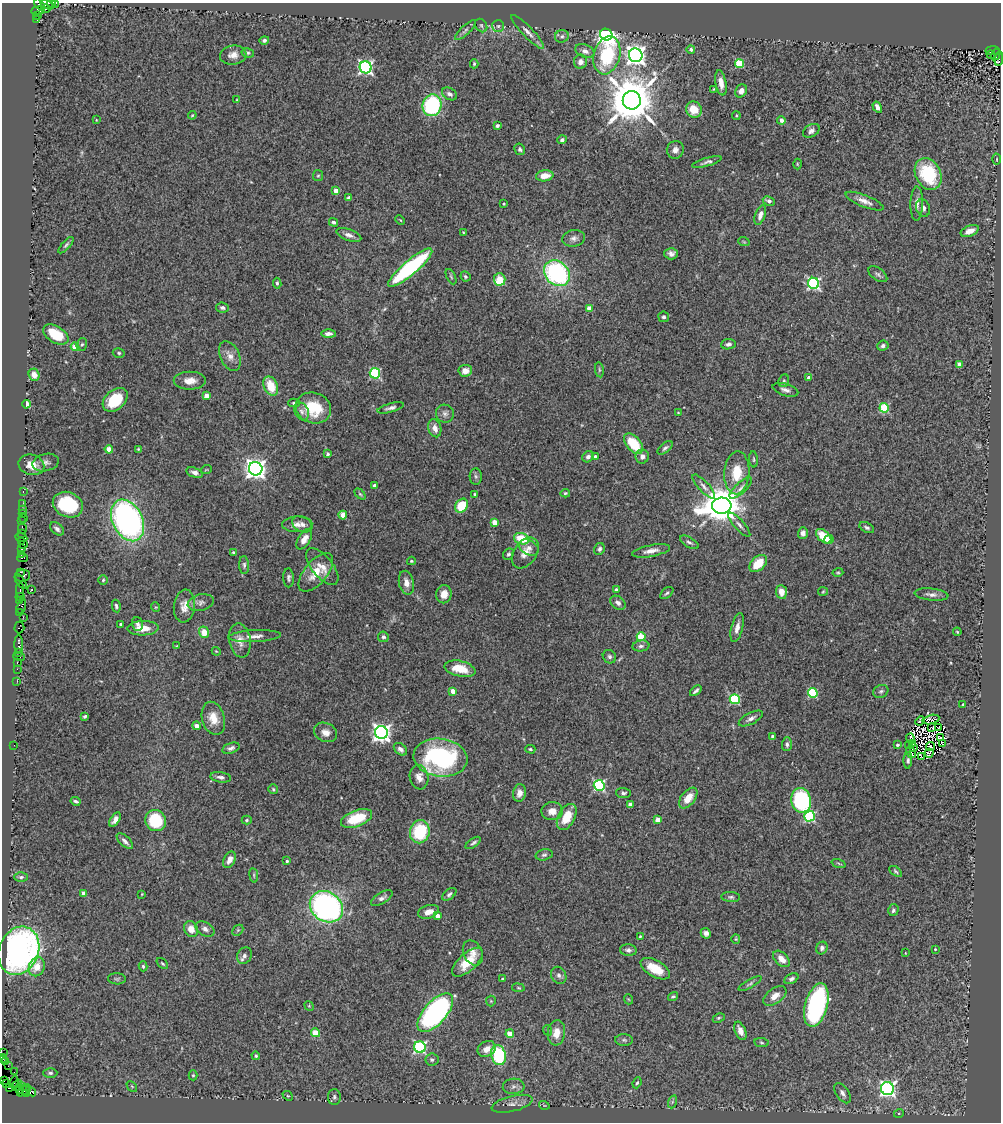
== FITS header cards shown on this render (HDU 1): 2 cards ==
NAXIS1  =                  999
NAXIS2  =                 1120

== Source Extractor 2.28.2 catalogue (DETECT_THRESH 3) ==
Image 999 x 1120 px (HDU 1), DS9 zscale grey, 1 PNG px = 1 image px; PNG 1003 x 1124 px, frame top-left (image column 1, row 1120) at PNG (2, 3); each listed source drawn as its Kron ellipse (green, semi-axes under 4 px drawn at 4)
Background 1.84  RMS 0.044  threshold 0.131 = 3 sigma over >= 5 px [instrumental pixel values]
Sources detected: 374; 7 with non-positive FLUX_AUTO (blend fragments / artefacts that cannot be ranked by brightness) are neither listed nor drawn; the other 367 listed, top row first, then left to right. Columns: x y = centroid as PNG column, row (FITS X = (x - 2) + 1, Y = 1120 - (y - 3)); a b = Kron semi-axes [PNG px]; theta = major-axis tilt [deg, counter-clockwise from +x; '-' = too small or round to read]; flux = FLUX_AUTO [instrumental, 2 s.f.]
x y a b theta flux
56 3 3 2 - 88
47 4 7 4 -28 670
52 4 4 3 - 160
40 5 7 4 -52 310
45 9 5 3 - 140
38 11 6 4 8 140
38 16 3 3 - 58
37 20 3 2 - 150
481 25 7 5 -55 5.8
498 26 6 6 - 5.3
465 30 13 4 44 8.8
528 32 23 5 -46 17
606 35 6 6 - 1600
562 36 7 6 - 8
264 40 5 4 - 7.3
691 49 4 4 - 9.7
993 50 7 3 -3 970
585 51 10 6 -22 14
248 53 6 4 -13 5
991 54 4 3 - 240
233 55 13 9 5 23
607 55 19 13 74 190
636 55 7 6 - 1800
996 55 6 3 60 860
999 59 7 4 82 1000
580 62 7 6 - 15
474 64 4 4 - 3.8
739 64 4 4 - 140
366 67 6 6 - 680
721 83 12 5 -79 23
714 89 3 3 - 2.5
741 91 7 5 59 17
449 94 8 5 -31 11
237 100 3 3 - 2.8
632 100 9 9 - 16000
432 105 11 9 75 280
877 107 6 4 -58 13
694 110 8 7 - 52
192 115 4 3 - 2.6
736 116 4 3 - 3.1
96 120 3 2 - 2.2
781 120 4 4 - 16
497 126 4 3 - 5.9
811 131 9 6 32 11
562 140 5 4 - 6.1
520 149 6 5 - 6.8
675 150 9 8 - 14
997 159 5 3 - 3.2
707 162 15 4 16 10
797 164 5 3 - 2.6
928 174 16 12 -63 170
318 176 5 5 - 4.4
545 176 9 5 9 35
336 191 4 4 - 28
349 198 4 3 - 13
769 201 6 4 -26 7.4
865 201 20 6 -22 20
917 203 17 6 89 18
504 204 3 3 - 3.6
923 208 9 7 -69 10
760 215 10 5 71 17
400 220 5 3 - 3.1
333 222 5 4 - 7.8
970 231 9 5 21 25
463 232 3 3 - 2.6
349 235 13 6 -19 15
574 238 11 8 10 14
744 242 6 3 -19 3.1
66 245 10 4 48 6.3
671 254 7 5 0 11
410 268 28 7 40 410
557 273 14 11 -45 450
878 274 11 6 -36 8.8
465 276 5 4 - 5.6
451 277 8 3 -64 4.4
500 279 6 5 - 78
277 283 5 4 - 5.2
814 283 6 5 - 500
222 308 6 5 - 7.6
589 308 4 4 - 30
664 317 5 5 - 6.3
56 334 14 8 -31 88
328 334 7 4 -1 11
82 344 7 5 71 5.9
728 344 7 5 7 8.9
883 346 6 5 - 7.6
75 347 4 4 - 49
119 353 6 4 -15 4.6
230 356 16 9 -66 22
960 365 4 4 - 32
599 370 7 4 -82 4.3
465 371 6 6 - 22
375 373 5 5 - 260
34 375 6 5 - 26
809 378 4 4 - 18
190 381 16 9 0 28
784 381 6 5 - 5.7
271 386 10 7 -66 61
785 390 13 6 -17 13
207 396 4 4 - 31
115 400 14 9 41 96
294 403 6 4 1 5.2
27 404 4 4 - 63
313 408 18 15 -20 100
391 408 14 4 15 10
884 408 5 4 - 140
302 412 9 7 -65 10
678 413 4 4 - 2.4
445 414 9 9 - 12
435 428 9 6 -74 20
633 444 12 7 -49 99
665 448 9 5 39 8.4
109 449 4 4 - 48
138 449 4 3 - 2.5
328 454 4 3 - 5.3
595 456 3 3 - 5
642 456 7 7 - 16
588 457 6 5 - 9.8
753 459 8 3 -86 4
46 463 13 8 13 13
31 465 13 10 -15 36
256 469 7 6 - 1900
206 470 6 3 19 2.5
195 473 8 5 -17 11
737 473 21 12 86 81
476 476 8 6 -86 7.6
375 486 4 4 - 19
704 486 15 5 -47 13
741 488 14 5 43 13
23 492 3 2 - 47
565 493 5 4 - 3.7
360 494 6 4 -45 4.3
475 494 3 3 - 4.3
23 503 2 2 - 46
68 505 15 12 -24 170
461 506 7 6 - 90
722 506 10 8 5 8200
22 509 2 2 - 28
22 513 3 3 - 190
343 515 4 4 - 45
24 518 2 2 - 27
127 520 22 15 -63 880
22 521 3 2 - 25
494 522 4 4 - 41
297 524 15 7 1 18
302 524 11 7 -28 13
739 525 15 5 -49 11
867 527 8 5 -26 7
22 528 5 3 - 240
57 529 8 5 -42 9.6
22 533 3 2 - 87
803 533 6 5 - 12
824 536 9 5 -42 68
21 537 6 3 -23 290
304 539 11 6 58 27
522 539 8 5 -19 80
829 539 5 4 - 13
21 541 3 3 - 120
689 542 10 5 -30 8.7
24 544 3 2 - 170
529 548 10 7 -29 16
21 549 3 2 - 110
599 549 6 5 - 7.4
651 551 19 5 11 22
233 553 3 3 - 6.9
525 553 17 11 55 33
21 554 4 3 - 190
508 554 6 5 - 6.4
23 558 5 2 - 150
411 561 4 3 - 3.4
758 563 10 6 44 71
244 565 9 5 -86 6.6
322 567 22 10 -51 38
21 572 3 3 - 140
316 572 23 11 50 62
838 572 5 4 - 3.8
23 576 7 6 - 500
288 578 9 5 -88 8.1
103 580 5 4 - 4.2
21 581 9 3 -56 120
406 583 12 7 -78 23
20 590 7 3 87 320
31 590 2 2 - 1.7
616 590 3 3 - 6.8
823 591 5 4 - 3.1
781 592 7 5 -84 27
667 593 8 4 40 5.9
444 594 9 7 82 25
931 595 17 6 -5 15
20 597 5 3 - 310
19 601 3 2 - 140
201 603 13 8 13 16
618 603 8 6 -38 11
21 606 7 4 73 390
116 606 6 4 -81 5.9
184 606 16 10 84 30
155 607 5 3 - 2.6
20 613 4 2 - 91
23 617 2 2 - 27
121 624 3 3 - 5.7
138 624 7 5 -73 8.3
19 628 6 5 - 180
143 628 16 7 2 46
737 628 15 5 76 18
204 632 6 5 - 42
957 632 4 3 - 3.1
255 636 26 6 3 21
383 637 5 5 - 8.6
641 637 4 4 - 100
240 640 17 10 -79 29
19 644 9 3 -89 490
176 646 3 2 - 2
641 646 8 5 7 8.7
216 651 4 3 - 2.3
19 652 3 2 - 160
19 657 6 2 -19 220
609 657 7 6 - 7.6
17 662 3 2 - 110
17 669 2 2 - 72
460 669 16 7 -13 62
17 681 2 2 - 44
453 691 4 4 - 31
696 691 6 3 42 7.7
881 691 8 6 25 7
813 693 5 4 - 210
735 699 5 5 - 250
963 704 3 3 - 2.8
85 716 4 3 - 5
213 718 17 11 -74 45
751 718 13 5 27 13
931 719 8 4 13 3.9
920 721 5 3 - 9.6
196 726 4 4 - 16
939 727 3 2 - 3
931 728 3 2 - 3.4
326 732 12 9 -23 22
381 733 6 6 - 1400
772 736 3 3 - 3.3
910 738 4 4 - 12
940 738 3 2 - 3.9
942 743 4 2 - 2.8
787 744 7 5 88 8.3
913 744 4 2 - 1
14 745 2 2 - 22
897 745 3 3 - 6
909 745 3 2 - 3.8
930 746 4 2 - 0.47
913 747 3 2 - 1.5
231 748 9 5 18 9.7
400 749 7 5 -39 12
530 749 5 4 - 4
911 752 6 2 -58 5.3
929 753 5 2 - 6.4
922 757 3 2 - 0.54
440 758 27 19 -7 440
908 760 8 4 87 7.1
221 777 10 5 -8 9.6
419 777 12 9 -80 23
599 785 5 5 - 360
273 789 5 4 - 3.9
519 793 9 6 81 17
623 793 7 5 -4 7.6
688 798 12 7 52 41
801 800 12 10 -79 330
76 801 5 3 - 5.1
630 805 4 4 - 24
552 811 10 9 - 24
810 816 5 5 - 290
567 817 14 8 62 69
357 818 16 8 20 100
115 820 8 4 57 15
156 820 11 10 - 150
247 820 5 4 - 3.9
658 820 4 4 - 37
420 832 11 10 - 160
125 841 10 5 -43 12
473 843 9 4 34 7
544 855 8 5 14 6.9
229 860 9 5 62 17
287 861 3 3 - 3.9
839 863 7 3 -19 3.5
896 871 7 4 -36 4.9
254 875 7 3 -82 4.4
21 877 6 5 - 5.5
84 893 4 4 - 22
142 894 3 2 - 1.9
449 894 8 5 39 7.1
731 897 9 5 -5 6.7
382 898 12 5 30 12
326 907 18 14 -36 850
893 910 6 5 - 6.7
428 912 11 6 18 24
437 916 4 4 - 22
191 929 8 6 -64 27
205 929 10 6 -29 11
238 930 6 4 45 3.9
706 933 5 5 - 9.8
640 936 3 3 - 3
736 939 5 4 - 3.3
822 948 6 5 - 7.4
935 949 4 3 - 2.7
628 950 8 5 -7 9.3
19 951 25 19 67 1000
473 953 13 9 -64 23
905 953 3 2 - 1.8
244 956 8 7 - 12
781 959 10 6 -44 25
467 962 19 9 42 65
162 964 7 3 -41 3.5
143 966 5 4 - 4.4
37 967 10 7 66 34
655 969 16 8 -30 62
559 975 9 7 -59 10
117 979 9 5 -3 5.2
503 979 4 3 - 4.8
791 979 7 5 28 6.9
750 984 13 4 29 6.5
518 988 6 3 -9 3.1
673 996 5 3 - 4.8
775 996 13 7 37 24
628 999 5 3 - 2.5
491 1001 5 5 - 3.1
816 1005 22 11 74 450
309 1006 5 4 - 3.5
435 1013 23 11 49 770
719 1018 6 4 27 4.5
547 1030 5 3 - 3.3
740 1031 9 5 -67 23
315 1033 4 4 - 70
556 1033 12 8 83 37
510 1034 4 4 - 46
624 1040 9 6 -1 6.9
761 1042 7 4 -8 4.5
420 1047 6 5 - 420
487 1049 9 7 31 24
3 1053 2 2 - 33
498 1055 10 7 -74 240
256 1056 4 4 - 5
3 1059 4 2 - 76
432 1059 6 6 - 7.2
5 1062 2 2 - 50
8 1066 2 2 - 22
14 1072 2 2 - 54
50 1073 7 5 0 6.3
193 1075 5 4 - 3.8
4 1080 3 3 - 500
14 1082 6 3 68 110
637 1083 6 4 68 4.8
7 1084 3 3 - 120
17 1085 6 3 51 1200
22 1086 3 3 - 120
132 1086 6 2 -45 2.3
514 1086 11 8 4 14
26 1087 2 2 - 750
10 1088 3 2 - 160
887 1089 6 6 - 900
20 1091 4 2 - 64
24 1091 7 4 32 210
31 1091 6 4 -38 97
27 1093 4 3 - 100
842 1093 11 6 -56 13
288 1096 6 4 -41 3.6
334 1097 8 6 -90 7.6
672 1102 6 4 72 5.5
512 1104 21 7 14 25
544 1105 5 3 - 3.1
899 1113 5 3 - 2.6
At the frame edge (FLAGS 8, measured only in part): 6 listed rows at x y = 56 3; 47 4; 52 4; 999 59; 3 1053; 3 1059
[7 non-positive-flux detections neither listed nor drawn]